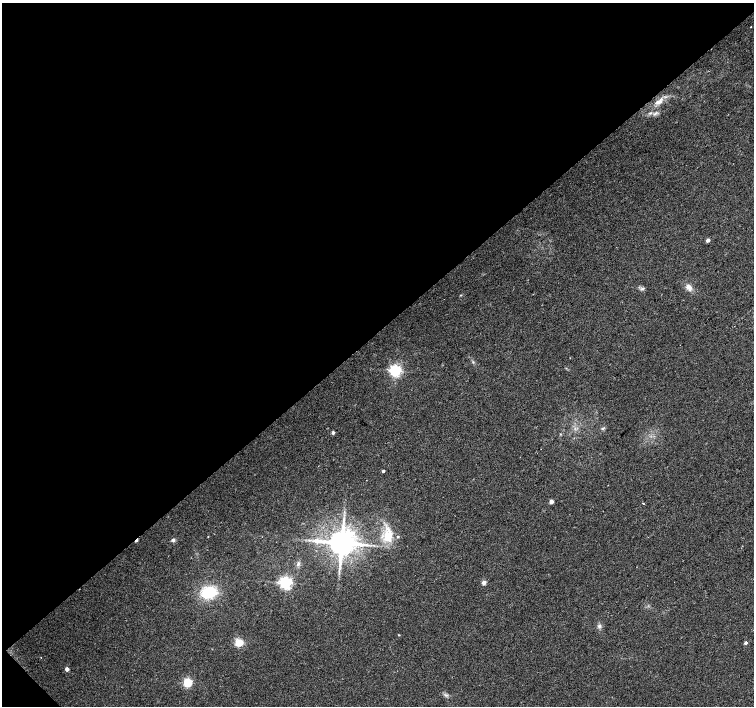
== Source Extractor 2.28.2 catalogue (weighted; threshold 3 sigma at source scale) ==
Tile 5 of 4 x 4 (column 1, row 2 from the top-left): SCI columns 3-1506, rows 3028-4434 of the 6018 x 5989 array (HDU 1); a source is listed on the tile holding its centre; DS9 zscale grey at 2 x 2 block average (1 PNG px = mean of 2 x 2 image px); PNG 756 x 708 px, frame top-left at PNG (2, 3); no overlay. Shown black and unused: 47% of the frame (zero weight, under 2 of 3 exposures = <1% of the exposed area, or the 3 px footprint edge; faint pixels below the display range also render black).
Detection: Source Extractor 2.28.2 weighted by HDU 2 'WHT'; one run over the whole footprint, this tile lists its part. Background 0.0386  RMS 0.0086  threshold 0.0389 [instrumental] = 3 sigma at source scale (4.5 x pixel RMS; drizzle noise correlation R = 1.50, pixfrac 1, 0.0396/0.0396 arcsec/px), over >= 5 px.
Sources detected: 30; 1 inside a brighter listed object's ellipse — not listed separately; the other 29 listed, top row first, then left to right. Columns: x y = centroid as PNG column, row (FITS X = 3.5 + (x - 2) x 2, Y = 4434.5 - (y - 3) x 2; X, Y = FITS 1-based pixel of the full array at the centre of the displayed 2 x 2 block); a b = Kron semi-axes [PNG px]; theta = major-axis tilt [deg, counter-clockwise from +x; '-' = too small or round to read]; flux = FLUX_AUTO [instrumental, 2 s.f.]
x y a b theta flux
751 27 2 2 - 4
659 101 12 6 38 15
655 113 8 3 35 4.7
708 240 2 2 - 13
689 287 8 6 -48 11
642 289 7 2 12 3.3
395 371 4 4 - 450
603 428 4 3 - 2.8
333 433 3 3 - 7.3
560 434 3 2 - 1.1
383 471 2 2 - 4.8
551 501 2 2 - 19
643 504 2 2 - 3.7
388 536 22 12 86 46
208 537 2 2 - 0.76
136 540 3 2 - 9.9
173 540 5 4 - 4.1
341 543 7 6 - 3900
298 564 6 4 74 4.9
484 582 3 3 - 17
286 583 4 4 - 550
209 592 17 12 15 72
599 626 5 4 - 4.7
399 635 3 2 - 1.4
239 643 8 7 - 22
746 643 2 2 - 7.6
67 669 3 2 - 15
188 682 3 3 - 190
446 695 5 3 - 3.4
Overlapping masked pixels (flux is a lower limit): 1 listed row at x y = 136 540